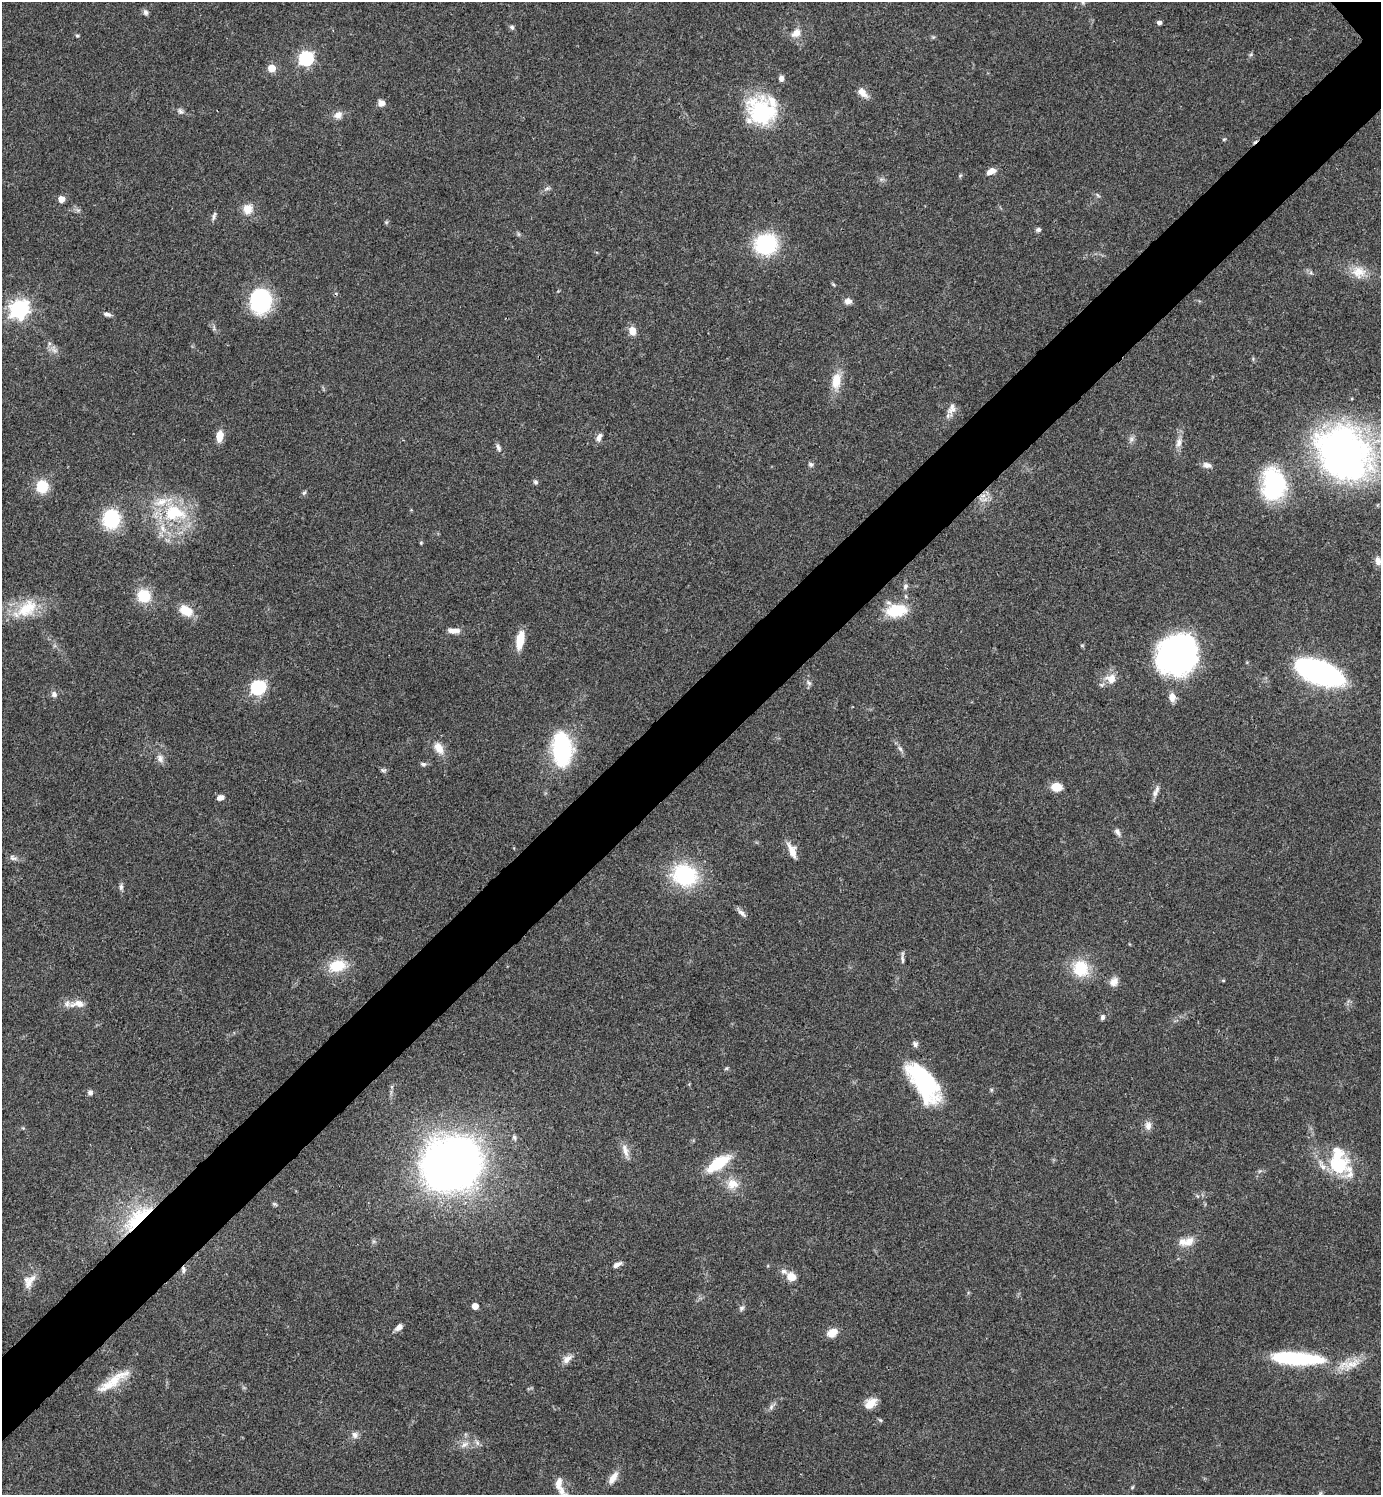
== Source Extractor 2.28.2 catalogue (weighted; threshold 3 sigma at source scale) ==
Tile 7 of 4 x 4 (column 3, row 2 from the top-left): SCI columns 3060-4438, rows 2988-4480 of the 5977 x 5979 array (HDU 1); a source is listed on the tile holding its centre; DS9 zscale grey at full resolution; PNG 1383 x 1497 px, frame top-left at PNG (2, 2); no overlay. Shown black and unused: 6% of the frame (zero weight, under 3 of 4 exposures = <1% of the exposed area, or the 3 px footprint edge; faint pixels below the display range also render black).
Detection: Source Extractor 2.28.2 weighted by HDU 2 'WHT'; one run over the whole footprint, this tile lists its part. Background 0.044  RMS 0.0048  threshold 0.0217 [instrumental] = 3 sigma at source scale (4.5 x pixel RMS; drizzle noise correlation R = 1.50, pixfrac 1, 0.05/0.05 arcsec/px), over >= 5 px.
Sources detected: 126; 1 too faint to see at this stretch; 1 inside a brighter object's white glare — not listed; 9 inside a brighter listed object's ellipse — not listed separately; the other 115 listed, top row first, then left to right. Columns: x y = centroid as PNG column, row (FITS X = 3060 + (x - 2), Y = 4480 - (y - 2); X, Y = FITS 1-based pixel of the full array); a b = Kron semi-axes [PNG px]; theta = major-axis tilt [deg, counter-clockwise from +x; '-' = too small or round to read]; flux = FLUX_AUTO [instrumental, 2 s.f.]
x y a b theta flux
145 12 8 6 -58 1.4
1159 23 5 5 - 1.5
512 27 7 5 -54 1.1
796 33 13 10 40 4.1
77 36 5 4 - 0.65
933 37 5 5 - 0.67
306 58 6 6 - 92
271 68 5 5 - 11
781 78 6 5 - 2
862 93 15 8 -50 3.8
381 103 8 7 - 2.6
180 111 10 6 -48 1.6
762 112 38 33 -30 39
338 115 12 10 34 3.1
1224 139 5 3 - 0.49
991 171 10 6 22 3.7
547 188 7 5 42 1.1
61 199 5 4 - 6.2
248 209 13 12 - 5.5
214 216 13 4 69 1.3
386 222 6 4 -44 0.67
1038 229 6 5 - 1.3
766 244 20 19 - 40
1359 272 20 17 -2 8
260 300 24 21 86 42
848 301 9 8 - 2.3
19 309 7 7 - 220
107 314 9 5 -18 1.6
632 331 9 7 -84 5
54 349 14 7 -58 2.5
836 381 20 11 80 9
953 410 14 7 38 2.7
220 436 12 7 84 5.4
599 437 12 6 72 2.3
1131 439 7 6 - 1.4
1179 443 13 8 83 3
498 448 11 6 -65 1.6
1343 453 67 54 -48 180
811 464 7 6 - 1.1
1207 465 12 7 -16 2.5
535 482 6 6 - 0.99
1274 484 34 24 -89 50
42 486 14 13 - 11
304 493 7 4 52 0.86
983 499 17 5 -8 2.9
174 513 32 21 0 31
111 519 15 13 83 35
421 543 5 4 - 0.51
1378 561 10 7 -74 2.9
905 586 8 7 - 1.3
144 596 16 15 - 13
26 609 37 18 33 18
186 611 15 10 -29 9
896 611 21 13 8 19
453 631 15 6 -3 3.4
520 640 17 7 80 11
1178 655 40 36 42 120
1316 671 33 19 -27 120
1111 678 15 14 - 5.8
809 683 8 6 -35 1.3
258 687 6 6 - 91
54 694 7 7 - 1.8
1172 697 10 7 -85 3.7
439 748 17 10 -60 5.6
562 749 27 16 -86 59
900 749 8 5 -54 1.4
160 758 11 8 -67 2.6
423 764 8 5 -8 1.1
383 770 8 5 -8 0.91
1056 787 9 7 -4 8.3
1155 793 11 6 75 2.2
220 798 8 6 17 2.4
1117 832 10 6 -65 1.9
792 851 19 8 -66 5.3
13 858 12 6 -25 1.7
685 875 30 24 -17 37
121 887 10 5 90 1.4
742 913 15 5 -41 1.9
902 960 12 4 -82 1.4
337 966 19 13 14 14
1081 968 21 20 - 16
1114 982 13 10 57 3.3
77 1004 22 9 6 5.4
1102 1017 7 5 77 1.2
726 1069 6 4 19 0.6
924 1082 51 22 -55 50
90 1092 7 6 - 1.3
1148 1126 11 8 -87 2.8
514 1138 7 5 -51 1.1
625 1151 18 7 -74 3.7
718 1163 23 10 34 22
451 1164 37 33 25 450
1339 1165 27 22 -28 28
732 1184 14 13 - 6.8
274 1204 7 5 -26 0.77
137 1218 47 16 42 29
1189 1241 17 12 35 5.3
617 1265 10 5 28 2.1
184 1270 10 5 -83 1.4
791 1277 10 8 -32 6
29 1281 22 13 53 6
475 1306 5 5 - 5.9
742 1308 7 6 - 1.2
399 1327 8 6 40 2.8
832 1333 11 8 31 5.2
1296 1358 61 14 -4 55
567 1359 14 8 40 3.3
115 1379 40 12 33 12
871 1403 15 10 38 5.3
771 1407 8 6 48 1.4
355 1435 9 8 - 2.1
464 1445 12 7 32 2.8
613 1477 18 8 58 4.3
558 1484 16 8 82 3.8
1132 1487 6 4 87 0.52
Overlapping masked pixels (flux is a lower limit): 2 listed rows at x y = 137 1218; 184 1270